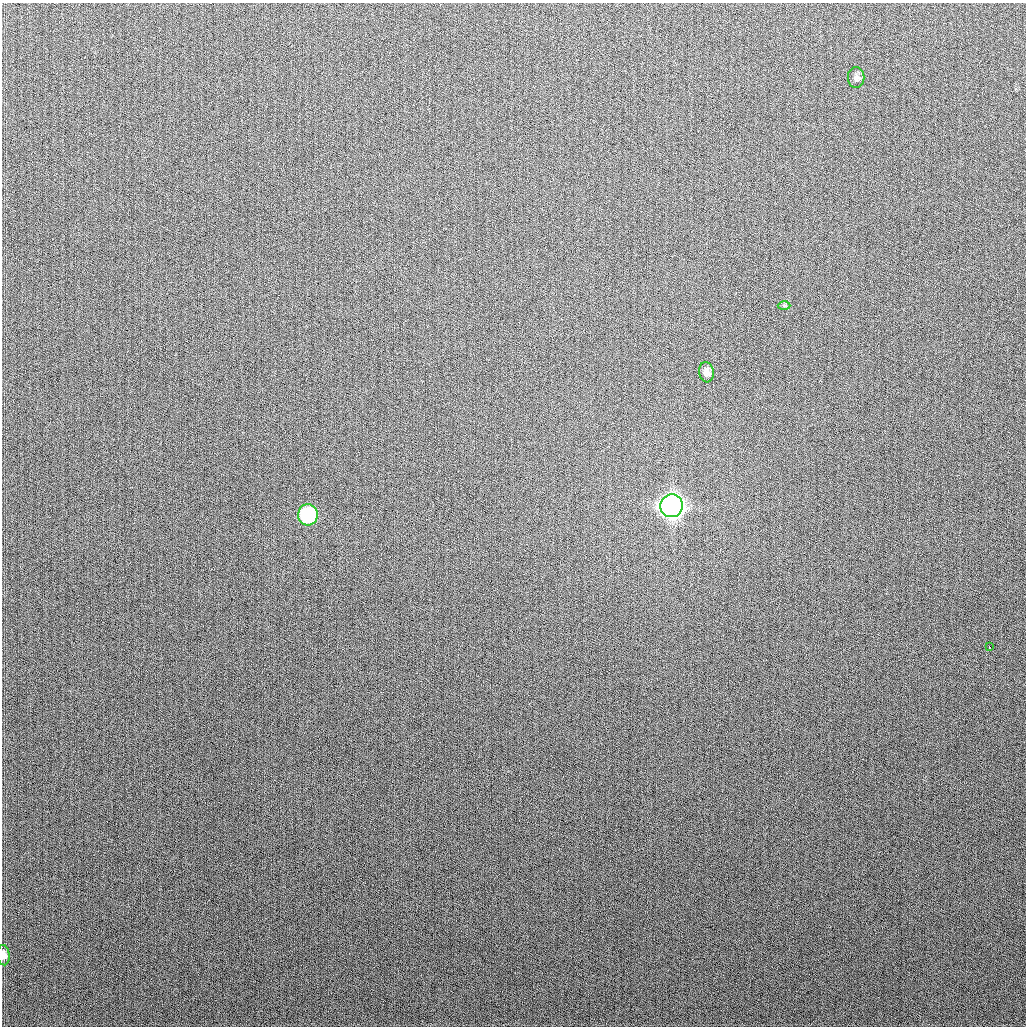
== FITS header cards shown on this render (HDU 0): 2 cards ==
NAXIS1  =                 1024
NAXIS2  =                 1024

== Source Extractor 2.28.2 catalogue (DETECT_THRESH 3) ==
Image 1024 x 1024 px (HDU 0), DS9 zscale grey, 1 PNG px = 1 image px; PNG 1028 x 1028 px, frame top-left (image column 1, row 1024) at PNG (2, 3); each listed source drawn as its Kron ellipse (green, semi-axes under 4 px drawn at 4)
Background 267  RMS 10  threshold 31.1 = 3 sigma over >= 5 px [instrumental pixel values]
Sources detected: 7; all 7 listed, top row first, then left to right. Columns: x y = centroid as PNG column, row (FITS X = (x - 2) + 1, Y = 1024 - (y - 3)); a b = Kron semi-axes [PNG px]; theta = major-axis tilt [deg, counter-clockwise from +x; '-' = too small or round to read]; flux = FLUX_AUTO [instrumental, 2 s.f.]
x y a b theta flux
856 78 10 8 -89 2900
784 306 6 4 -1 950
706 372 10 7 -82 5000
672 506 11 11 - 780000
308 515 10 10 - 85000
989 647 3 3 - 3100
3 955 10 6 -84 4800
At the frame edge (FLAGS 8, measured only in part): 1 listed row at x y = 3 955